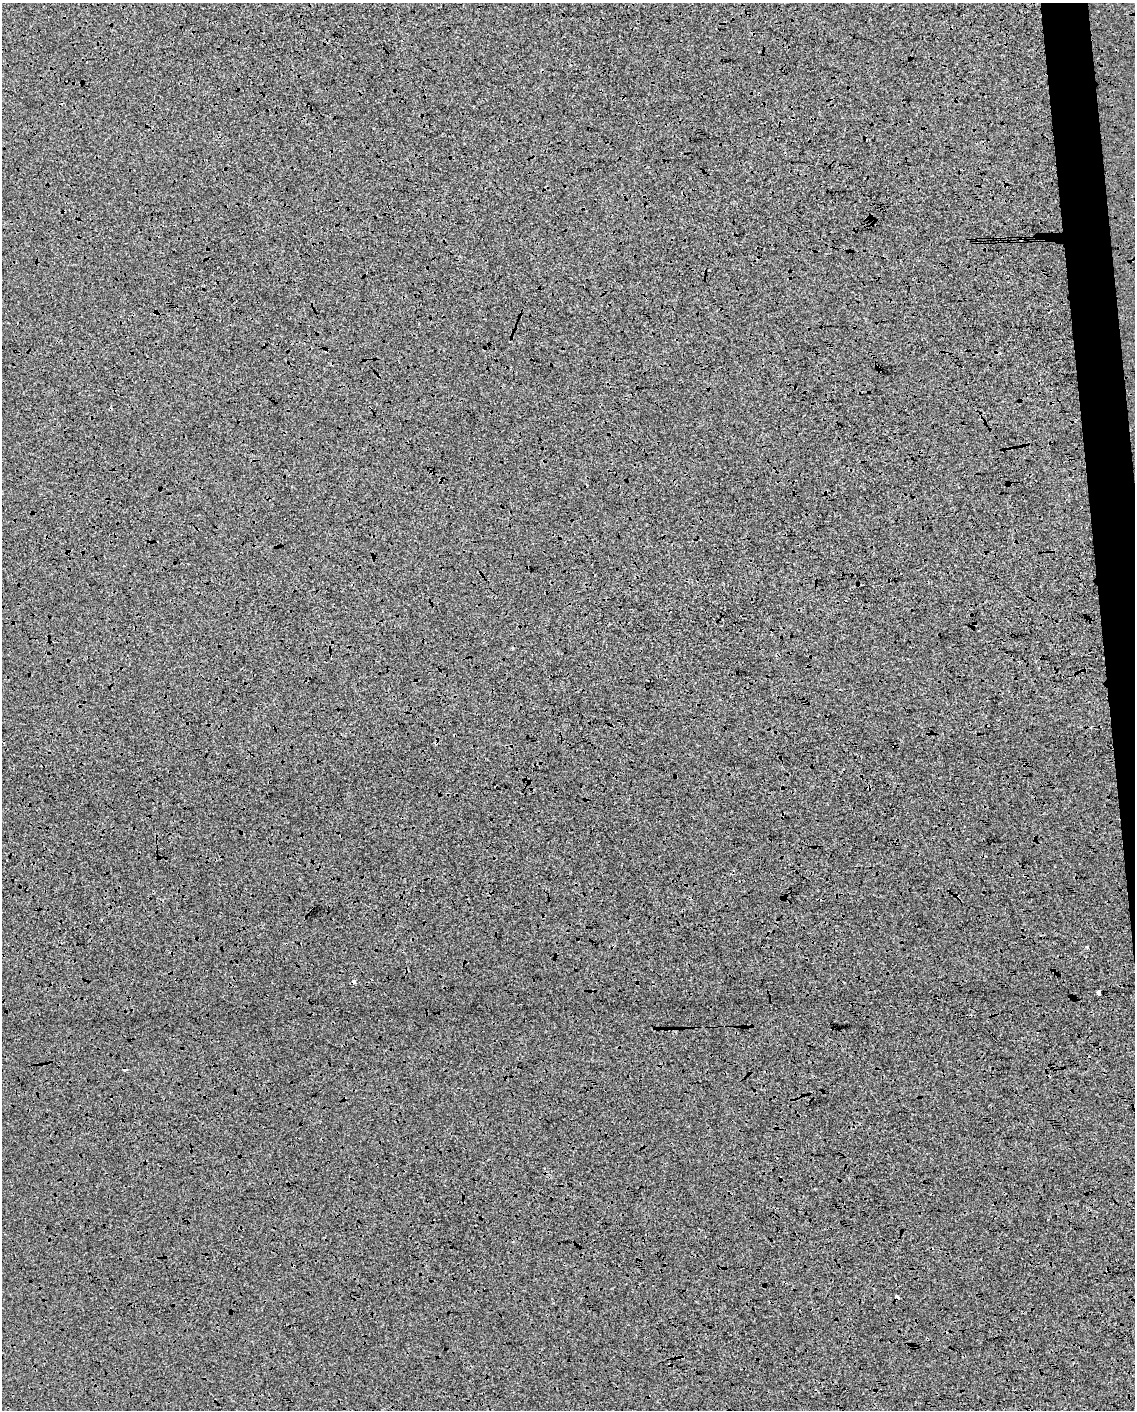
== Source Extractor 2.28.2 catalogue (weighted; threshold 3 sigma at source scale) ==
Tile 6 of 4 x 3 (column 2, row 2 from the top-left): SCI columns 1135-2267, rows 1459-2866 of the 4534 x 4283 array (HDU 1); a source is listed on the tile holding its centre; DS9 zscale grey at full resolution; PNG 1137 x 1412 px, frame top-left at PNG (2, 3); no overlay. Shown black and unused: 4% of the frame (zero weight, under 3 of 4 exposures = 2% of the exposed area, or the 3 px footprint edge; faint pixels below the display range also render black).
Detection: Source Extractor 2.28.2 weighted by HDU 2 'WHT'; one run over the whole footprint, this tile lists its part. Background 2.35e-04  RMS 0.0066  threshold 0.0297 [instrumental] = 3 sigma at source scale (4.5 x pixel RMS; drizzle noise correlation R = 1.50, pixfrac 1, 0.0396/0.0396 arcsec/px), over >= 5 px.
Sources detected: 8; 4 cosmic-ray / hot-pixel residue — not listed; the other 4 listed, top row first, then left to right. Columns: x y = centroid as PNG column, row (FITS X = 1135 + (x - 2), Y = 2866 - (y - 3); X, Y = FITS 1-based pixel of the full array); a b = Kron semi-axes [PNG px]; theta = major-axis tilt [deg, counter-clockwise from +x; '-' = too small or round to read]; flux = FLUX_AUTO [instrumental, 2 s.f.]
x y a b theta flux
877 366 3 2 - 0.46
1087 947 3 3 - 2.4
1099 992 4 4 - 14
897 1297 4 3 - 3.4
Overlapping masked pixels (flux is a lower limit): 2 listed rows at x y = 877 366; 897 1297